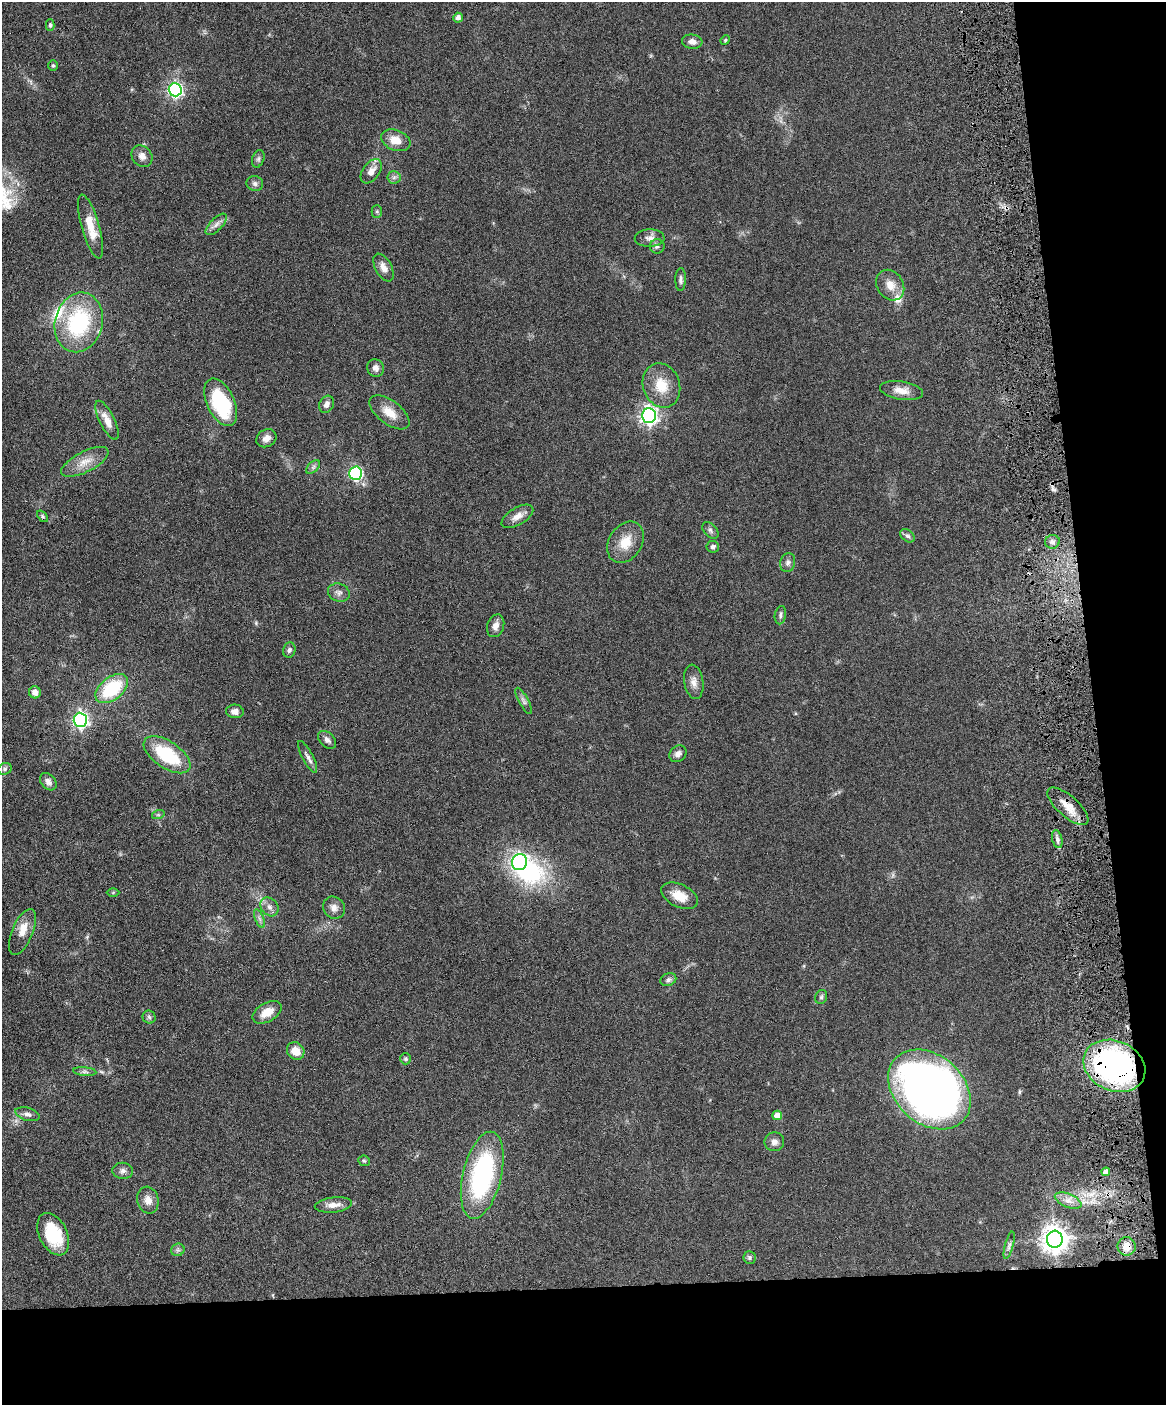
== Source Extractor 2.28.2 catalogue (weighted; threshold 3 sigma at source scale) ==
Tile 12 of 4 x 3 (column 4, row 3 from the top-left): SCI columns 3551-4714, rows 245-1647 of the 4773 x 4594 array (HDU 1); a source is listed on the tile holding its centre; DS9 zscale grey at full resolution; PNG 1168 x 1407 px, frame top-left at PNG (2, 2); each listed source drawn as its Kron ellipse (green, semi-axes under 4 px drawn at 4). Shown black and unused: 15% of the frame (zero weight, under 4 of 8 exposures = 3% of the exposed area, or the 3 px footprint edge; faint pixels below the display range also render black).
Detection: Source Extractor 2.28.2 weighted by HDU 2 'WHT'; one run over the whole footprint, this tile lists its part. Background 0.0807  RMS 0.0046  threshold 0.0188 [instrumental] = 3 sigma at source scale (4.09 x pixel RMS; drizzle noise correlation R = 1.36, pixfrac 0.8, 0.05/0.05 arcsec/px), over >= 5 px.
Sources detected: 96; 1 inside a brighter object's white glare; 1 cosmic-ray / hot-pixel residue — neither listed nor drawn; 2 inside a brighter listed object's ellipse — not listed separately; the other 92 listed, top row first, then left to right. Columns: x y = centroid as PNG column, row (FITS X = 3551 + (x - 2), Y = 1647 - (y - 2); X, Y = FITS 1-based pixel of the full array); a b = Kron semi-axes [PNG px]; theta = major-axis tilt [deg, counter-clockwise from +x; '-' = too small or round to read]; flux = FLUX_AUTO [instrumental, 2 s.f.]
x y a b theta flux
458 18 5 4 - 1.8
50 25 6 4 87 0.72
725 40 5 4 - 0.47
692 42 10 7 -7 2.4
53 66 5 5 - 0.66
175 90 7 6 - 96
396 140 15 10 -21 5.6
142 156 11 9 -49 2.6
258 159 9 6 71 1
371 171 14 8 54 3.4
394 177 7 6 - 1.2
255 184 8 7 - 1.4
377 211 6 5 - 0.79
216 224 13 6 45 2
91 227 33 9 -74 8.6
650 238 15 8 2 2.6
657 246 7 7 - 1.3
384 267 15 8 -60 3.2
681 279 11 5 89 1.3
890 285 16 13 -56 5.2
79 322 30 23 75 40
375 368 9 8 - 2
661 385 22 18 -70 10
902 390 22 9 -9 4.5
221 402 25 14 -65 31
326 404 9 7 62 2
389 412 23 11 -37 6.4
649 415 7 7 - 160
107 420 21 7 -64 4.6
266 438 10 8 29 2.6
85 462 26 10 27 6.1
313 467 8 5 45 1.1
355 473 6 6 - 60
42 516 6 4 -50 0.65
517 516 18 8 31 3.6
710 530 10 6 -46 1.2
907 536 8 5 -37 1.1
626 542 22 16 57 8.3
1052 542 7 6 - 1.6
713 547 6 6 - 1.1
788 563 10 7 78 1.6
339 593 11 9 -18 2
780 615 9 5 80 1.1
496 626 11 8 72 2.6
289 650 7 6 - 1.1
694 682 17 9 -81 3.1
112 689 19 11 38 23
35 692 6 6 - 2.4
524 701 14 4 -62 1.5
235 711 9 7 -4 2.2
80 720 7 6 - 110
327 740 11 7 -44 1.7
678 754 9 7 42 1.9
167 755 27 13 -34 24
308 757 18 5 -62 1.9
5 769 7 5 22 0.99
48 782 10 7 -49 2.1
1068 806 26 10 -42 6.7
158 815 6 4 18 0.58
1057 839 9 5 -77 1.4
519 862 8 7 - 100
113 892 6 4 2 0.49
679 896 19 11 -26 6.6
269 907 10 8 -50 2.3
334 908 12 10 -48 2.5
259 919 10 3 -69 1
22 932 24 10 67 5.3
668 980 8 6 22 1.3
821 997 7 5 64 0.87
267 1012 16 9 30 6.1
149 1017 6 6 - 1
296 1051 9 8 - 5
406 1059 6 5 - 0.73
1114 1066 32 25 -24 120
85 1072 11 4 -5 1.1
929 1089 46 34 -42 310
27 1114 12 6 -15 1.7
777 1115 5 4 - 4.5
774 1142 10 9 - 1.9
364 1161 6 5 - 0.65
123 1171 10 8 -7 1.7
1106 1172 4 4 - 2.7
482 1175 44 19 77 63
148 1200 13 10 -76 3.4
1068 1201 14 6 -23 2.9
333 1205 18 7 6 3.5
53 1234 22 14 -64 19
1055 1239 8 8 - 490
1009 1245 14 4 75 1.2
1127 1246 9 9 - 4.5
178 1250 7 6 - 1.1
750 1258 6 6 - 0.87
Overlapping masked pixels (flux is a lower limit): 3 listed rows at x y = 1068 806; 1114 1066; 1127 1246